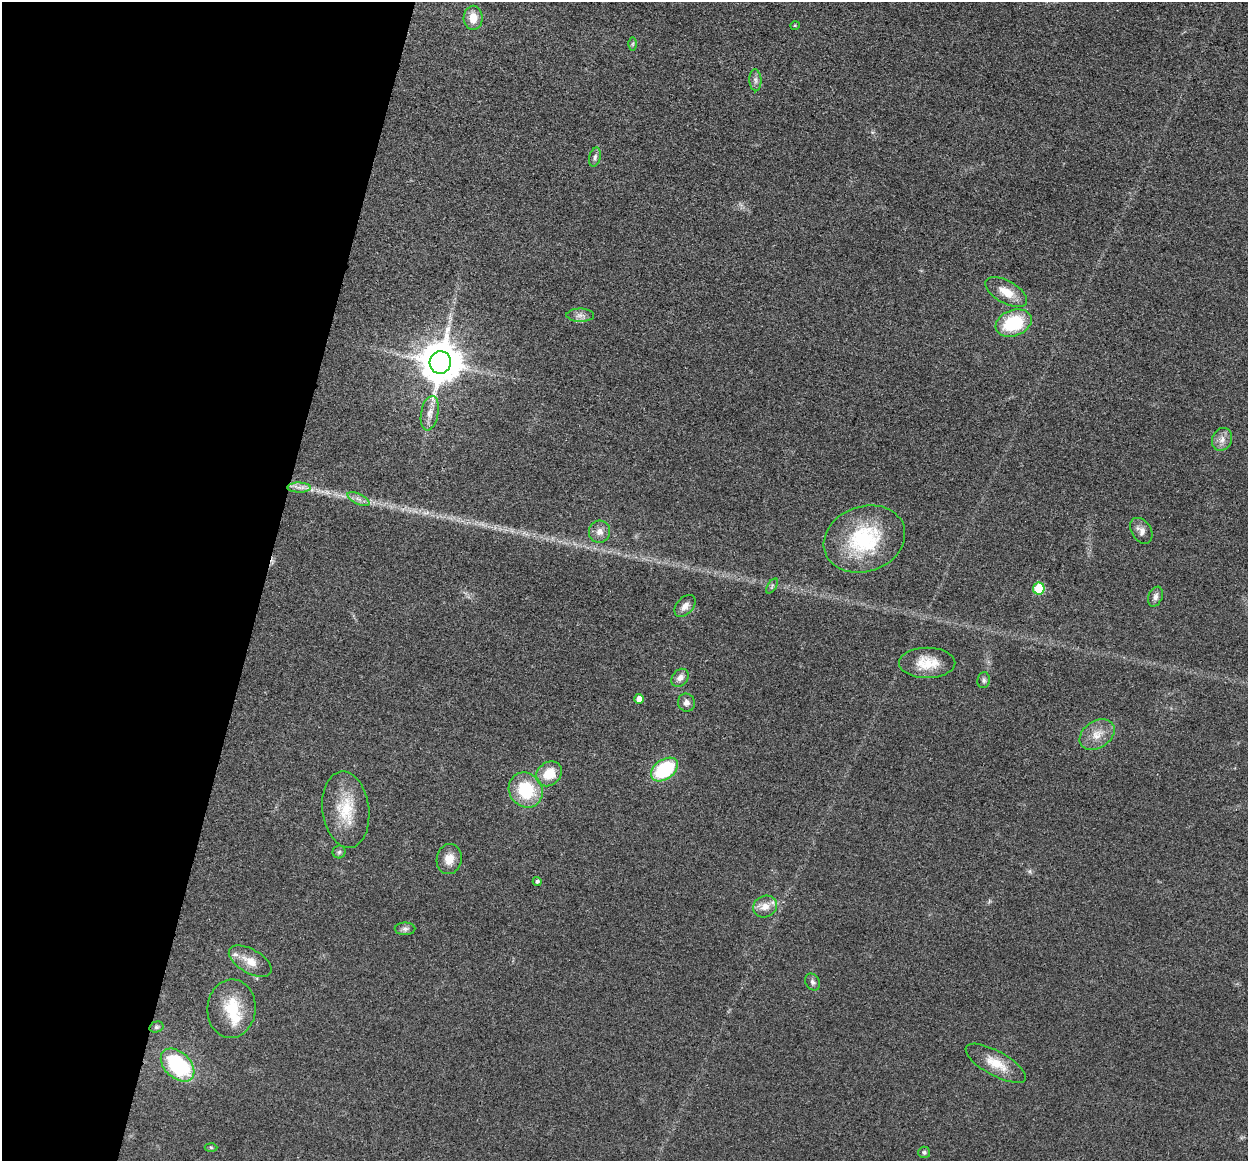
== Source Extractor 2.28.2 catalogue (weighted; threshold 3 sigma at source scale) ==
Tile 9 of 4 x 4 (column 1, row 3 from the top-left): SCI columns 6-1251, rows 1288-2446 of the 4993 x 5012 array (HDU 1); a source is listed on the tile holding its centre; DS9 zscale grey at full resolution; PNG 1250 x 1163 px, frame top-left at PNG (2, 2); each listed source drawn as its Kron ellipse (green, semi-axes under 4 px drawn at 4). Shown black and unused: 21% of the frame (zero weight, under 3 of 4 exposures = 1% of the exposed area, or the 3 px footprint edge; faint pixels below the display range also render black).
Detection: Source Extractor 2.28.2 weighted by HDU 2 'WHT'; one run over the whole footprint, this tile lists its part. Background 0.103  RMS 0.0077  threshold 0.0345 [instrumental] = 3 sigma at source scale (4.5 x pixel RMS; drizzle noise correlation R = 1.50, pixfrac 1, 0.05/0.05 arcsec/px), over >= 5 px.
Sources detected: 45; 2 inside a brighter listed object's ellipse — not listed separately; the other 43 listed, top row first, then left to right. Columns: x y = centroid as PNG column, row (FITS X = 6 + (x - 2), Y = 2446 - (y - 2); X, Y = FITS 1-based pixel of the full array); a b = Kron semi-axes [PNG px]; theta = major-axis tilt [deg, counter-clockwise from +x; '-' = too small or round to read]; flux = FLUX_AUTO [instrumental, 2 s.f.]
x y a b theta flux
473 18 12 9 88 10
795 25 5 3 - 0.65
633 44 6 4 89 1.2
755 80 11 6 -87 3
595 157 10 5 75 2.4
1006 292 23 11 -30 12
580 315 14 6 0 3.9
1014 323 19 13 20 41
440 362 11 10 - 2700
430 413 17 8 79 6.8
1222 439 12 9 62 5.3
299 487 11 5 0 3.6
358 499 12 5 -27 3.3
1141 531 14 9 -58 5
600 532 11 10 - 5.3
864 539 42 32 20 66
772 586 8 3 59 1.3
1039 589 6 5 - 33
1155 597 10 7 68 3.5
685 606 13 8 48 4.7
927 663 28 15 0 18
680 678 10 7 49 4.3
984 680 8 6 82 2
639 699 5 5 - 6.4
686 703 9 8 - 3.8
1097 735 19 13 34 11
664 770 15 9 36 54
549 774 14 11 39 16
526 790 18 16 -53 38
346 810 38 23 -83 30
339 852 6 6 - 1.8
449 859 15 12 80 9
537 881 4 4 - 1.6
765 906 12 10 27 7.4
405 929 10 6 0 2.5
250 961 24 12 -30 11
813 982 9 7 -56 2.6
231 1009 29 24 85 27
156 1027 7 5 16 1.6
996 1063 34 12 -29 16
178 1065 20 13 -44 69
211 1147 6 4 -2 1.1
924 1152 6 5 - 1.8